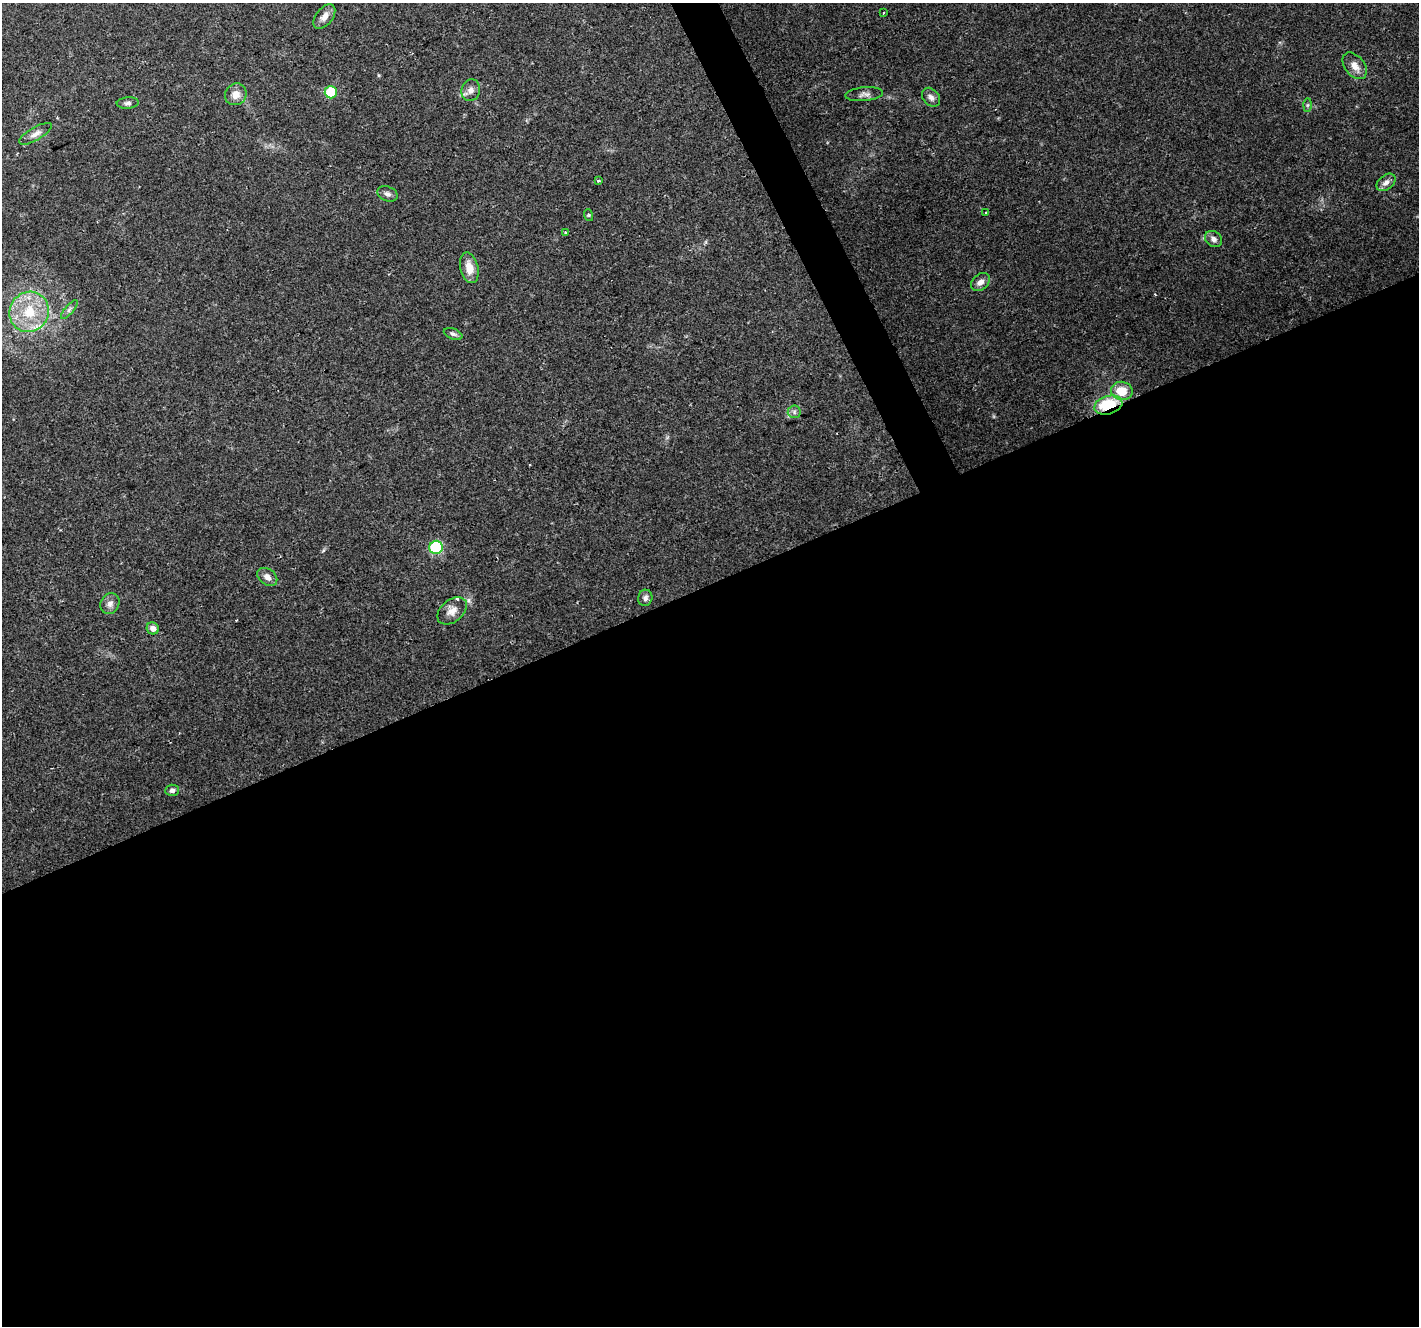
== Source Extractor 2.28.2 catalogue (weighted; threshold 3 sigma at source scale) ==
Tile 15 of 4 x 4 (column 3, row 4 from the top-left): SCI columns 2844-4260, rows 97-1420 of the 5681 x 5542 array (HDU 1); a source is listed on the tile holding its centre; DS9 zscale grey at full resolution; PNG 1421 x 1328 px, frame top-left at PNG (2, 3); each listed source drawn as its Kron ellipse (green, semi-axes under 4 px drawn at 4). Shown black and unused: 57% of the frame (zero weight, under 2 of 3 exposures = <1% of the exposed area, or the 3 px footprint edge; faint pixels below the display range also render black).
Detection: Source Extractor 2.28.2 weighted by HDU 2 'WHT'; one run over the whole footprint, this tile lists its part. Background 0.102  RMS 0.0066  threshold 0.0296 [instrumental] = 3 sigma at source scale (4.5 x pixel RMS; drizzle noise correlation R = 1.50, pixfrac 1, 0.0396/0.0396 arcsec/px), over >= 5 px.
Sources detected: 35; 2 inside a brighter listed object's ellipse — not listed separately; the other 33 listed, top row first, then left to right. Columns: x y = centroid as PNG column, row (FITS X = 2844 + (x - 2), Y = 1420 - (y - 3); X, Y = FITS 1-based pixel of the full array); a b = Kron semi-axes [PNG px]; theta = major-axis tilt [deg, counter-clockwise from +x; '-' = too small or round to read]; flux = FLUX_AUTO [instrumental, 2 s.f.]
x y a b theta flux
883 13 2 2 - 0.57
324 16 14 8 52 4.5
1355 66 15 10 -51 5.9
471 90 11 9 76 3.9
331 92 6 6 - 25
236 94 11 10 - 6
864 94 19 7 6 3.4
931 97 10 8 -49 2.9
128 103 11 5 4 1.9
1307 105 6 4 89 1.1
35 134 18 6 30 4
599 181 3 2 - 1.1
1386 182 11 7 38 3.7
387 194 10 7 -21 2.4
986 213 4 3 - 1.5
588 215 6 4 -71 0.75
566 232 3 3 - 1.7
1213 239 9 7 -35 2.9
469 268 16 9 -76 8.4
980 282 11 7 40 4.1
69 309 12 4 50 1.9
29 312 20 19 - 26
453 334 10 5 -22 1.7
1122 391 10 9 - 14
1108 405 14 9 16 39
794 412 6 6 - 1.8
436 547 7 6 - 65
267 577 11 7 -36 3.9
645 598 8 7 - 2.5
110 604 11 9 61 3.5
452 611 17 11 38 6
153 628 6 5 - 3.5
172 790 7 5 3 2
Overlapping masked pixels (flux is a lower limit): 1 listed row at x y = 1108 405